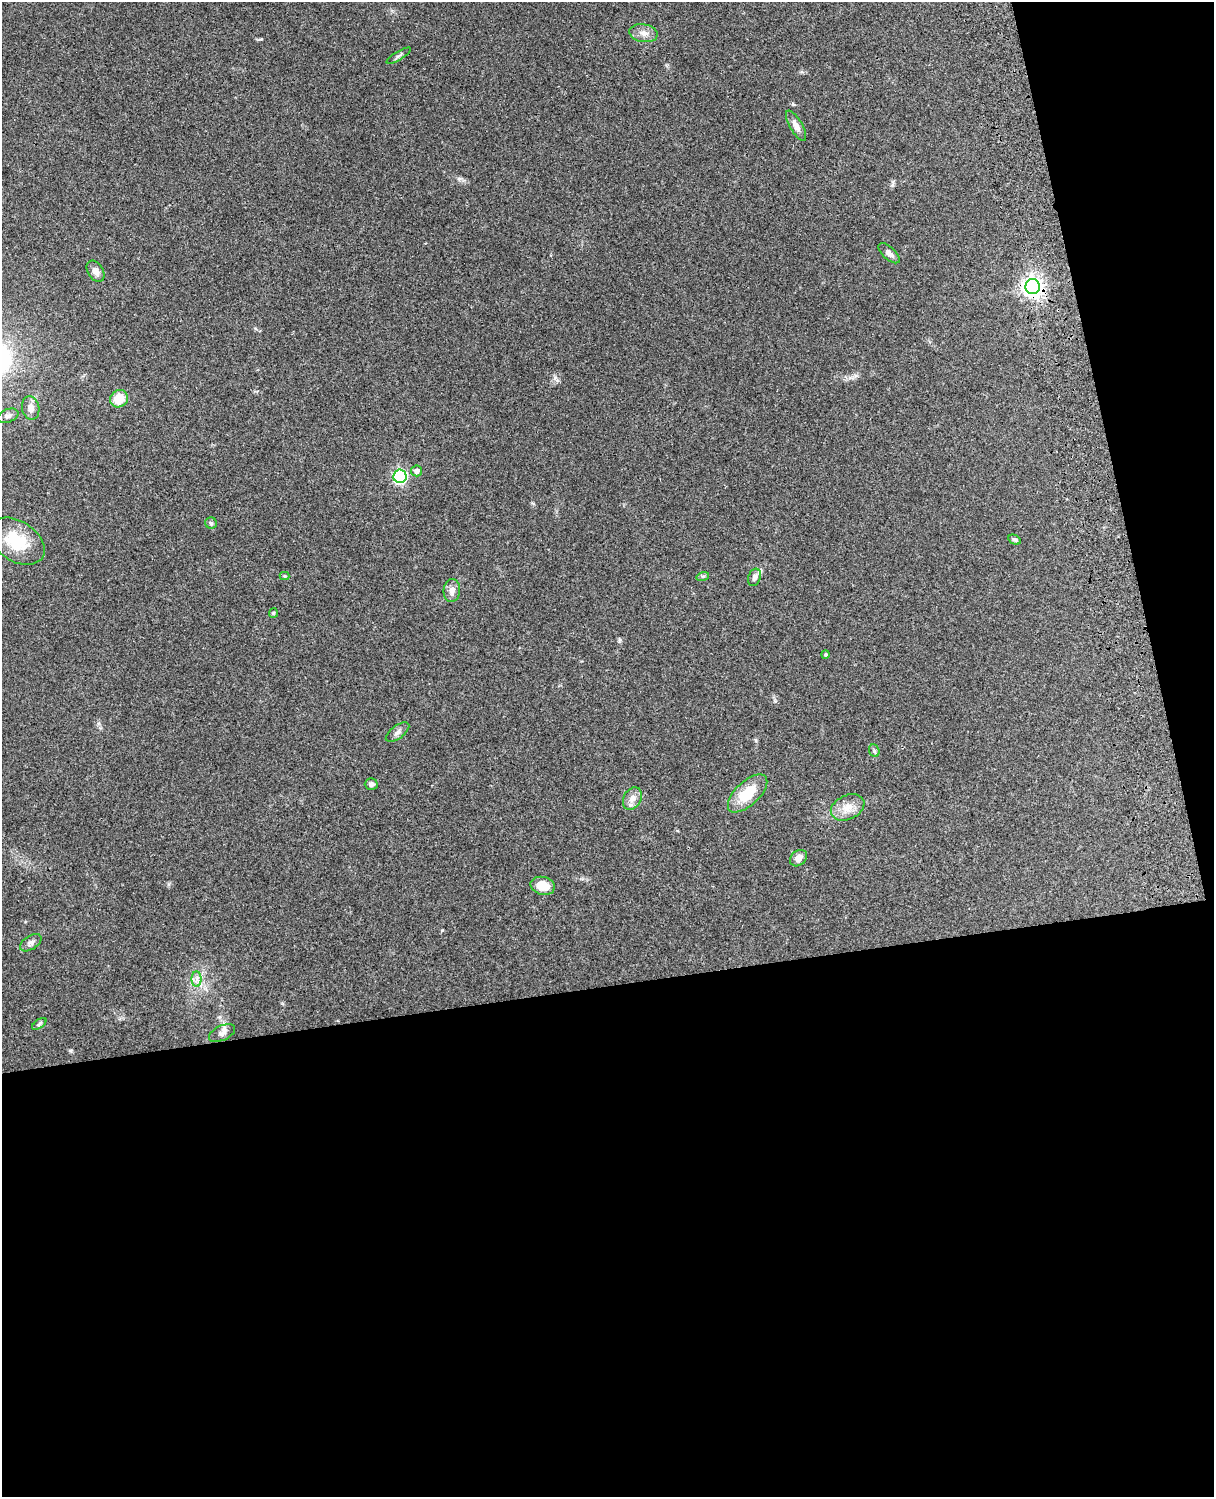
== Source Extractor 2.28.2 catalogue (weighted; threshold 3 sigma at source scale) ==
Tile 12 of 4 x 3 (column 4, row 3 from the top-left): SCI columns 3754-4965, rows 165-1659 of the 5086 x 4927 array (HDU 1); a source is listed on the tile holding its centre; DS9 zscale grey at full resolution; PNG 1216 x 1499 px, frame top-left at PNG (2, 2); each listed source drawn as its Kron ellipse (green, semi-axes under 4 px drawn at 4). Shown black and unused: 39% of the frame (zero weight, under 3 of 4 exposures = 6% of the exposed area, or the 3 px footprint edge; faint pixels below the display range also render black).
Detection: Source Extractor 2.28.2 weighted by HDU 2 'WHT'; one run over the whole footprint, this tile lists its part. Background 0.203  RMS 0.0081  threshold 0.0365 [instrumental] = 3 sigma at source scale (4.5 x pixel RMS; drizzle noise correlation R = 1.50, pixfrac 1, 0.05/0.05 arcsec/px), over >= 5 px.
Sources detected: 33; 1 inside a brighter listed object's ellipse — not listed separately; the other 32 listed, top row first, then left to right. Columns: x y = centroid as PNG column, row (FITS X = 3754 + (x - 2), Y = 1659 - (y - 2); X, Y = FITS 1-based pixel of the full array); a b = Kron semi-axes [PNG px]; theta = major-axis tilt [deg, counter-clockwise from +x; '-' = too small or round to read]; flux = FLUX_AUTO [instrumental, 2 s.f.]
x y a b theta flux
643 33 14 9 -10 5.7
399 56 14 3 31 1.6
796 126 17 6 -60 5
889 253 13 6 -43 3.9
96 271 11 7 -58 4.7
1033 287 7 7 - 480
119 399 9 8 - 15
31 408 12 8 -79 5.3
8 416 10 6 21 2.8
416 471 5 5 - 3.3
400 476 7 6 - 140
211 523 6 5 - 1.4
1015 540 7 4 -27 1.5
17 541 31 20 -32 30
285 576 5 4 - 0.94
703 576 6 4 18 1.2
754 577 9 6 71 2.5
452 590 11 8 82 5
273 613 5 4 - 0.91
826 654 4 4 - 1.1
397 732 14 6 37 3.1
874 751 6 5 - 1.7
371 784 6 5 - 2.3
748 793 25 12 43 24
632 798 12 8 61 5.4
848 807 17 12 25 10
798 858 9 7 40 4.8
543 886 12 9 -14 13
31 943 12 6 33 3.1
197 979 8 5 -90 2.9
39 1024 8 4 36 1.3
222 1033 14 7 26 3.6
Overlapping masked pixels (flux is a lower limit): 1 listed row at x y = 1033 287
Unlisted compact peaks at least as high as the median listed source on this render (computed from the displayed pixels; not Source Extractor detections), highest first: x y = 555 377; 442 930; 892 185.